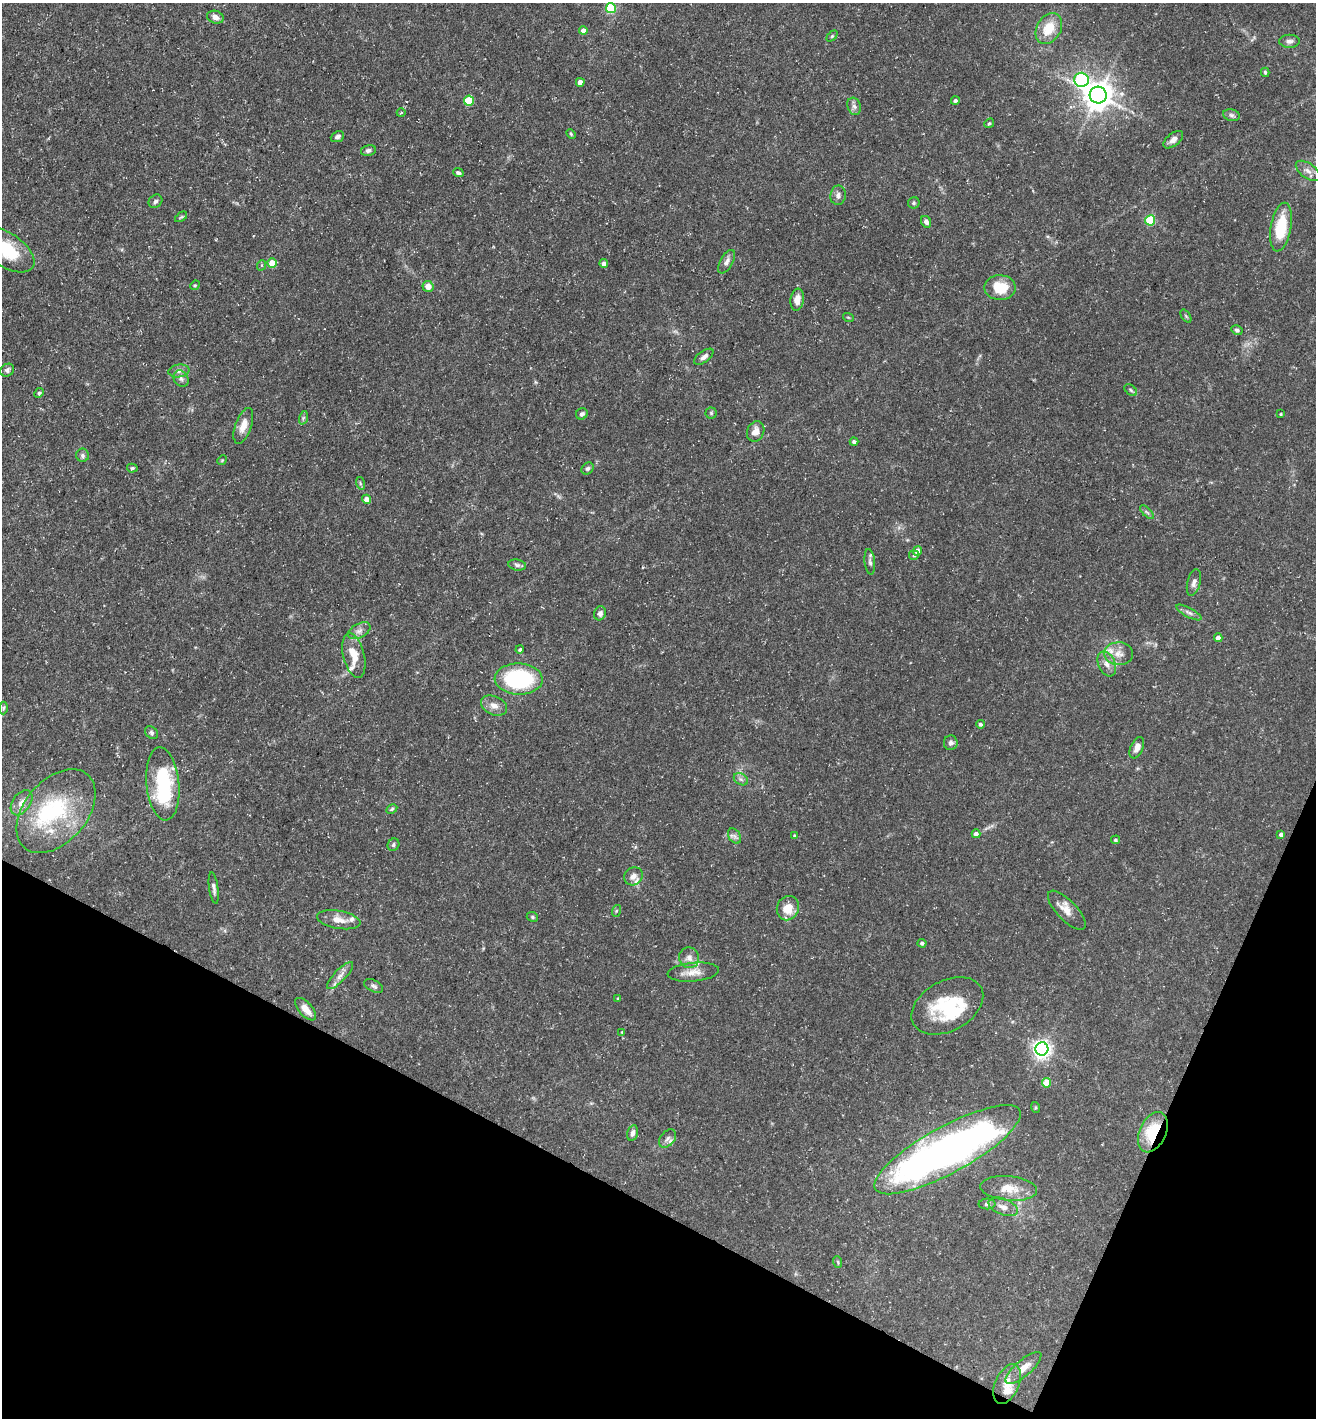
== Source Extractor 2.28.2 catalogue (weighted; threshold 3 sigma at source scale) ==
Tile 15 of 4 x 4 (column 3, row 4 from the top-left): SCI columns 2769-4082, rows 1-1416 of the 5674 x 5663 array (HDU 1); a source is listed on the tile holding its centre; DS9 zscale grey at full resolution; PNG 1318 x 1420 px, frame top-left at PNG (2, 3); each listed source drawn as its Kron ellipse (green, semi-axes under 4 px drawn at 4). Shown black and unused: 21% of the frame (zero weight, under 3 of 5 exposures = <1% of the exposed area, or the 3 px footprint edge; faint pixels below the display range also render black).
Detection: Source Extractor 2.28.2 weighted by HDU 2 'WHT'; one run over the whole footprint, this tile lists its part. Background 0.0534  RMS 0.0049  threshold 0.0221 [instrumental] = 3 sigma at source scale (4.5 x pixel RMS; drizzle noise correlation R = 1.50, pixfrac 1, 0.05/0.05 arcsec/px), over >= 5 px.
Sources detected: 134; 5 inside a brighter object's white glare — neither listed nor drawn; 8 inside a brighter listed object's ellipse — not listed separately; the other 121 listed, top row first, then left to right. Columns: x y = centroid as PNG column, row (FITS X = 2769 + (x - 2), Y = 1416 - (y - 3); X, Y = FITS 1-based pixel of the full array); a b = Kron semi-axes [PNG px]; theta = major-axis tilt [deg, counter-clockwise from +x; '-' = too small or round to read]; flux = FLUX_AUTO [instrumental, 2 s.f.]
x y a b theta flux
611 8 5 5 - 26
215 17 8 6 -18 2.8
1049 28 16 12 59 11
583 31 4 4 - 3.2
832 36 6 4 45 0.67
1289 41 10 6 1 2
1265 72 4 3 - 0.67
1081 80 7 7 - 70
580 82 4 4 - 3.5
1098 95 8 8 - 720
955 100 4 4 - 1.1
469 101 5 5 - 21
854 106 9 6 -72 1.7
401 113 4 3 - 0.6
1231 115 8 6 -16 1.2
989 123 5 4 - 0.7
571 134 5 3 - 0.55
337 137 7 5 24 1.4
1173 140 11 6 39 2.7
368 150 7 5 13 1.4
1308 171 14 7 -36 2.8
458 173 5 4 - 1
838 195 9 7 81 2
155 201 7 6 - 1.3
914 203 5 5 - 0.79
181 217 7 3 36 0.65
1150 220 5 5 - 27
926 222 6 5 - 1.9
1281 227 24 10 80 20
6 250 32 16 -34 22
727 262 13 6 60 2.3
272 263 5 4 - 8.9
604 264 4 4 - 2
262 265 5 3 - 0.48
195 285 5 4 - 0.5
428 286 5 5 - 4.1
1000 288 16 12 -1 14
797 300 11 6 82 4
1186 316 7 3 -53 0.68
848 317 5 3 - 0.45
1237 330 6 4 -29 1
704 357 11 5 36 2
7 370 7 6 - 1.3
179 371 10 6 8 1.9
181 379 9 7 -56 1.8
1131 390 7 4 -38 0.91
39 393 5 4 - 0.77
711 413 5 5 - 0.75
582 414 6 5 - 1.4
1281 414 4 2 - 0.43
303 418 7 4 72 0.84
243 426 18 8 70 5.1
756 431 10 8 66 4.1
854 442 4 4 - 1.3
83 455 6 6 - 1.2
222 460 5 4 - 0.51
132 468 5 4 - 0.69
588 468 7 5 42 1.1
360 483 6 4 -72 0.76
367 499 4 4 - 3.7
1147 512 9 3 -45 0.91
917 551 5 4 - 3.6
914 555 5 5 - 0.87
870 562 13 5 -83 1.5
517 565 9 5 -9 1.2
1194 583 13 6 76 2.1
600 613 7 6 - 1.8
1189 613 14 4 -28 1.7
359 631 12 7 29 2.5
1218 638 4 4 - 3
520 649 4 4 - 0.9
1119 654 14 11 1 4.8
354 655 23 10 -76 8.9
1107 664 13 8 -67 3.4
519 679 24 15 -2 54
494 706 14 9 -24 3.6
3 708 6 4 88 0.72
980 724 4 4 - 1.2
151 733 7 5 -48 1.1
951 743 7 7 - 1.6
1137 748 11 6 65 2.9
741 779 7 5 -31 1.4
163 784 36 16 -85 39
21 803 14 9 54 4.1
392 809 6 4 28 0.68
56 811 48 31 49 43
976 834 4 4 - 1.8
1281 834 4 3 - 1.5
734 836 8 5 -56 1.5
795 836 4 4 - 0.65
1115 840 4 4 - 0.79
393 845 6 5 - 0.98
633 876 10 8 37 2.7
214 888 16 4 -82 1.7
788 908 12 11 - 6.9
1067 910 25 10 -46 5.4
616 911 6 4 72 0.61
532 917 6 4 -22 0.71
339 920 22 9 -10 5.6
922 943 4 4 - 1.1
689 958 10 10 - 3
693 972 26 9 5 5.4
340 976 18 6 46 3.3
374 986 10 5 -27 1.4
618 999 4 4 - 0.55
947 1006 38 25 29 30
306 1009 14 7 -48 4.4
622 1032 4 3 - 0.44
1042 1049 6 6 - 220
1047 1083 5 4 - 13
1035 1107 5 3 - 0.56
1153 1132 21 13 66 23
632 1133 8 5 77 1.9
667 1139 10 7 50 1.9
948 1150 82 23 29 240
1009 1188 28 12 -5 8.8
987 1204 8 5 0 1.3
1003 1207 15 8 -22 3.5
838 1262 6 3 -72 0.55
1023 1368 22 8 41 5.5
1007 1384 21 12 67 6.6
Overlapping masked pixels (flux is a lower limit): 1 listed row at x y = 1153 1132
Isophote crosses this tile's border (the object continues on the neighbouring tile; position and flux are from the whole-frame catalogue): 1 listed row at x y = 6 250